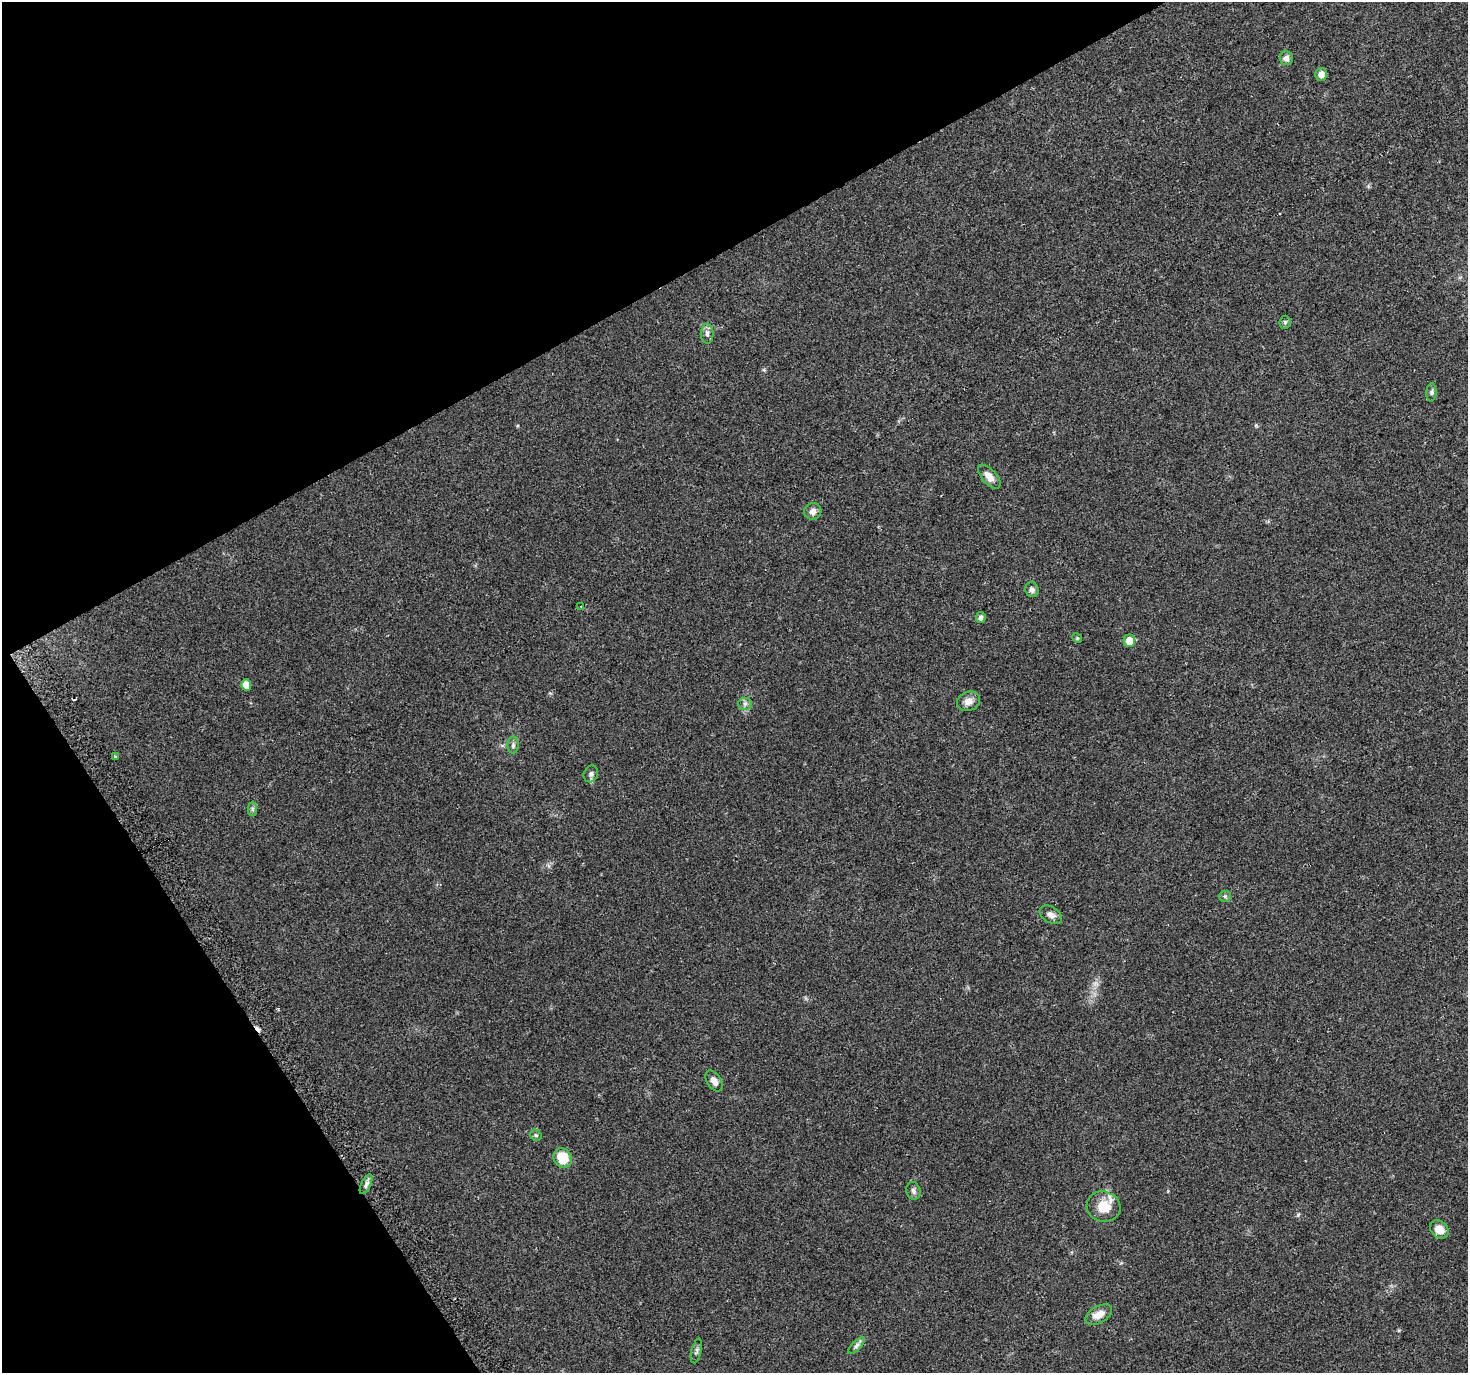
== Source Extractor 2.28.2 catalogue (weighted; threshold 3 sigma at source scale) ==
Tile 5 of 4 x 4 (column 1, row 2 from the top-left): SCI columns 28-1493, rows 2875-4245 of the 5926 x 5806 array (HDU 1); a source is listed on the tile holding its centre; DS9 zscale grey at full resolution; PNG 1470 x 1375 px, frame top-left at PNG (2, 2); each listed source drawn as its Kron ellipse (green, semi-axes under 4 px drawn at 4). Shown black and unused: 28% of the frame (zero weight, under 2 of 3 exposures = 2% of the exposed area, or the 3 px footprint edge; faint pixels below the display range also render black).
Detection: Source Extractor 2.28.2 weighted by HDU 2 'WHT'; one run over the whole footprint, this tile lists its part. Background 0.093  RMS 0.0092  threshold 0.0415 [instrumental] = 3 sigma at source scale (4.5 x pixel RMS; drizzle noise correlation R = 1.50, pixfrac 1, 0.0396/0.0396 arcsec/px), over >= 5 px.
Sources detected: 34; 3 cosmic-ray / hot-pixel residue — neither listed nor drawn; the other 31 listed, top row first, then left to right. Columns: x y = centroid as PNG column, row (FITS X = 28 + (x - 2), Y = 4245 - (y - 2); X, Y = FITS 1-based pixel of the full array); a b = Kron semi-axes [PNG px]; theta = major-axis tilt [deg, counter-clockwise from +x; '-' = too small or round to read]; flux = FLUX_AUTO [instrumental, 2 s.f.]
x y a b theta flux
1286 58 7 6 - 4.1
1321 74 6 6 - 6.6
1285 322 6 5 - 1.7
707 334 9 6 -89 3.4
1431 392 9 5 87 2.2
989 477 15 7 -48 7
813 511 8 8 - 4.4
1032 590 7 6 - 3.2
581 606 3 2 - 1.2
981 617 5 4 - 2.7
1077 638 5 4 - 0.95
1129 641 6 5 - 10
246 685 5 5 - 11
969 701 12 9 21 6.2
745 704 6 6 - 2.4
513 745 8 6 89 2.3
116 757 3 3 - 2.2
591 774 8 7 - 2.7
252 809 7 4 90 1.8
1225 896 6 5 - 1.6
1051 915 12 7 -32 4.1
714 1081 11 7 -57 5.3
536 1135 6 5 - 1.3
563 1158 10 8 -57 23
366 1184 11 4 64 3
913 1191 9 7 -73 2.7
1103 1207 17 15 -16 18
1439 1229 10 8 -40 10
1099 1315 14 8 28 8.2
857 1345 10 4 45 2.5
696 1351 12 5 77 2.4